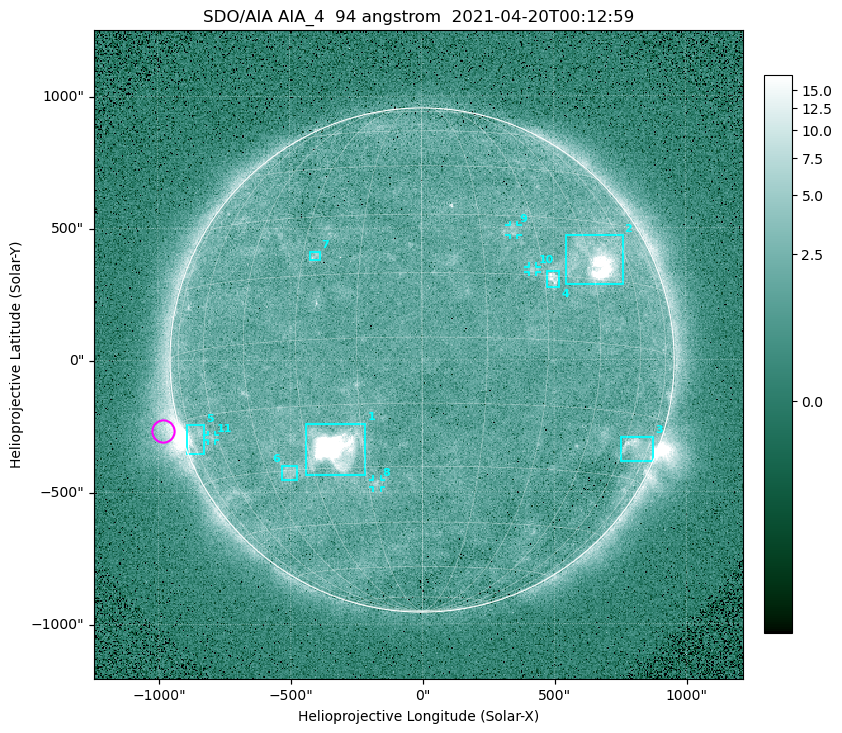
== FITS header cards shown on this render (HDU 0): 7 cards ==
TELESCOP= 'SDO/AIA '
INSTRUME= 'AIA_4   '
WAVELNTH=                   94
WAVEUNIT= 'angstrom'
DATE-OBS= '2021-04-20T00:12:59.12'
CTYPE1  = 'HPLN-TAN'
CTYPE2  = 'HPLT-TAN'

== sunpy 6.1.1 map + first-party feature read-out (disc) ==
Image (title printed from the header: SDO/AIA AIA_4  94 angstrom  2021-04-20T00:12:59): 512 x 512 px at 4.8 arcsec/px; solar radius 955 arcsec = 199 px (full disc in frame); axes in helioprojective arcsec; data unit not stated in the header (colour bar unlabelled)
Orientation: roll -0.138 deg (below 1 deg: not rotated)
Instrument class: DISC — disc imager (sunpy class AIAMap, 94 A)
Bright regions (active regions / flare kernels): reference = the median radial profile (limb darkening/brightening removed); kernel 5 px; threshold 5 sigma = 2.45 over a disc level ~1.75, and >= 1.15x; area >= 9 px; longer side >= 5 px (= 24 arcsec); searched inside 0.97 R_sun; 11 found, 11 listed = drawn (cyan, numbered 1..; 4 of them under ~33 arcsec drawn as corner ticks so the feature stays visible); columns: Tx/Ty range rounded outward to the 10 arcsec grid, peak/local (2 s.f.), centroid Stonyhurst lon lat
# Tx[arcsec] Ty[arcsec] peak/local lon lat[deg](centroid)
1 -440..-210 -440..-240 927 -22 -25
2 540..760 280..470 43 +47 +20
3 750..880 -390..-290 4.6 +67 -22
4 470..520 270..340 6.4 +32 +14
5 -900..-820 -360..-240 7 -72 -19
6 -540..-470 -450..-400 2.9 -38 -30
7 -430..-380 380..410 3.1 -27 +20
8 -190..-160 -480..-450 3.3 -13 -34
9 330..370 470..510 2.8 +24 +26
10 400..440 330..360 3 +27 +16
11 -810..-780 -300..-280 2.5 -63 -20
Off-limb structures (1.02-1.3 R_sun): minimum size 50 px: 5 found; the strongest spans PA ~90..115 deg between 1.02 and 1.21 R_sun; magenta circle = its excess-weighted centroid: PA ~105 deg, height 1.06 R_sun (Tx ~-980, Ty ~-270 arcsec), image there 4.6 x the reference